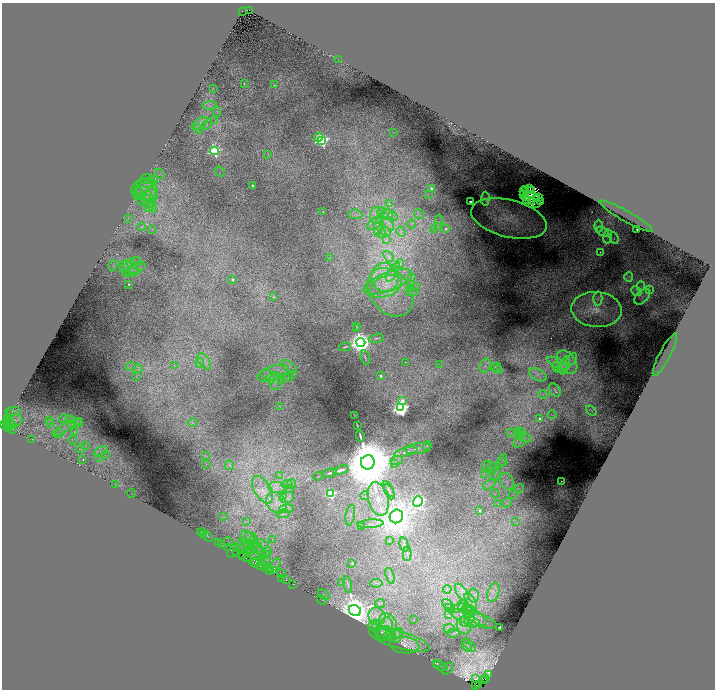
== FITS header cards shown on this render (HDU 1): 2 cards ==
NAXIS1  =                 1425
NAXIS2  =                 1375

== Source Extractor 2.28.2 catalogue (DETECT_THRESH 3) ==
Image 1425 x 1375 px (HDU 1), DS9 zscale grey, zoomed out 1/2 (1 PNG px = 2 x 2 image px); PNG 717 x 692 px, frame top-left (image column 1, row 1374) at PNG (2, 3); each listed source drawn as its Kron ellipse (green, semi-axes under 4 px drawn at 4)
Background 0.272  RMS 0.013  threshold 0.0403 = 3 sigma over >= 5 px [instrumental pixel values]
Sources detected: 387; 50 cannot appear on this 1/2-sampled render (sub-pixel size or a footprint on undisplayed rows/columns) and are neither listed nor drawn; the other 337 listed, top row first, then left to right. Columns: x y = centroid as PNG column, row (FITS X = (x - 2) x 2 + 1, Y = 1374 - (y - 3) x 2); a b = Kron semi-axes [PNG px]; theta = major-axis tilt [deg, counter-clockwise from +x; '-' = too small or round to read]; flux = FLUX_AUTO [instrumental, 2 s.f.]
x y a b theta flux
249 10 2 1 - 180
242 11 3 1 - 20
338 60 2 2 - 1.1
244 83 2 2 - 1.8
274 85 2 2 - 2.7
213 88 3 2 - 1
210 105 7 3 6 6
217 112 5 3 - 2.2
215 120 3 2 - 1.5
200 123 9 4 36 13
207 125 6 4 36 5.7
198 129 5 2 - 3.7
393 132 3 2 - 1.6
318 137 4 3 - 36
322 140 4 3 - 680
214 151 4 4 - 470
268 155 3 2 - 1.7
220 172 5 1 - 1.4
160 174 5 2 - 2.2
146 179 7 5 19 6.2
152 180 6 3 4 6.4
147 183 9 4 1 9.2
253 185 2 2 - 8.6
141 187 11 7 25 14
529 188 3 2 - 0.82
431 189 3 3 - 16
147 190 12 10 -55 37
525 190 2 1 - 2.3
532 190 2 1 - 2.3
138 192 7 3 74 4
523 192 2 1 - 5.5
140 194 6 3 -68 6.8
531 194 3 2 - 3.8
149 195 7 6 - 16
428 195 3 3 - 2.2
524 195 2 1 - 0.97
539 197 2 1 - 2.1
525 198 2 1 - 1.6
536 198 2 1 - 3
485 199 7 4 87 5.8
144 200 7 6 - 17
526 200 3 1 - 0.56
470 201 2 2 - 27
531 201 2 1 - 0.92
151 202 11 4 -71 18
540 202 2 1 - 0.54
148 203 6 4 -16 8
537 203 2 1 - 1.6
389 204 4 3 - 4.4
149 206 6 3 38 5.1
323 212 2 1 - 1.5
382 212 4 3 - 4.5
355 214 7 5 -6 7.6
387 214 6 5 - 9.7
419 214 5 3 - 3.8
376 215 8 6 89 16
393 216 5 2 - 2.4
626 216 30 5 -29 24
128 218 3 2 - 1.3
509 219 39 18 -14 95
439 222 7 1 90 2.6
375 223 9 5 39 14
388 224 7 3 -53 7.2
412 224 4 2 - 2.1
599 226 6 4 89 6.1
142 227 4 3 - 3.3
378 227 9 3 79 7.9
438 227 3 3 - 3.6
153 229 3 2 - 1.8
434 229 4 2 - 2.2
446 229 4 3 - 5.9
637 229 2 2 - 7.9
401 231 5 4 - 5.9
385 232 6 4 -32 7.5
603 232 6 3 -30 5.3
382 234 4 2 - 2.2
608 236 7 4 79 7.4
614 238 6 3 -69 4.7
386 239 4 2 - 2.6
600 252 3 2 - 2
389 256 6 3 -48 4.9
330 258 2 2 - 1.2
137 261 5 2 - 3.3
131 262 4 2 - 2.4
400 264 5 1 - 1.7
113 266 6 2 75 2.2
129 267 10 4 -25 17
124 268 5 2 - 3.2
136 269 10 5 25 19
393 272 11 4 60 14
131 273 8 4 7 11
385 277 14 14 - 59
411 277 4 3 - 2.9
629 277 5 4 - 3.8
233 280 2 2 - 8.5
388 282 26 9 21 62
129 284 2 2 - 7.2
386 286 17 10 23 50
417 286 4 2 - 3.2
641 286 4 2 - 3
410 288 3 2 - 2.3
649 290 4 4 - 5
636 291 5 3 - 4.1
390 292 27 20 -50 130
412 292 6 3 1 6.2
274 297 4 3 - 3.5
642 297 9 6 42 12
598 299 7 4 -88 7.1
596 309 25 17 -5 74
356 326 3 2 - 1.3
357 328 3 2 - 1.8
376 338 7 2 14 3.9
361 342 4 4 - 4000
345 347 6 2 12 3.8
665 355 23 5 62 41
365 358 7 2 -75 3.7
571 360 7 4 59 7.4
204 361 9 5 -58 14
405 362 2 1 - 0.79
567 362 13 8 -53 32
200 363 5 3 - 4.8
557 363 11 4 -24 19
439 364 3 2 - 1.5
565 365 9 4 76 13
175 366 4 2 - 1.9
289 366 9 4 -36 12
485 366 7 5 71 9.8
557 366 5 4 - 6.7
130 367 5 3 - 4
496 367 5 2 - 2.6
138 369 4 3 - 4.9
498 369 5 2 - 2.3
561 369 7 3 8 9.2
273 373 16 7 18 36
292 374 3 2 - 1.4
538 375 10 5 -27 13
269 376 9 4 -21 14
381 376 2 2 - 10
136 377 3 2 - 0.75
288 377 5 2 - 1.7
270 379 5 4 - 6.6
281 379 5 3 - 5.3
276 381 9 6 83 17
555 390 7 5 -56 7.2
543 394 4 4 - 4.8
402 401 4 3 - 28
280 406 3 2 - 1.4
401 408 4 4 - 1500
13 411 7 3 -2 4.3
591 411 6 2 -39 2.1
11 414 4 3 - 2.1
354 415 3 1 - 0.87
552 415 5 2 - 2.6
7 418 2 1 - 13
63 418 4 4 - 4.8
539 419 3 3 - 8.1
16 420 7 6 - 11
50 420 3 2 - 2.3
71 420 5 4 - 6
80 421 4 3 - 2.3
6 422 4 2 - 120
8 422 2 1 - 27
50 423 3 2 - 2
78 423 5 2 - 3.9
193 423 5 2 - 2.1
8 424 3 2 - 74
72 424 4 3 - 4
5 425 3 1 - 27
12 425 4 3 - 1.9
357 425 4 1 - 2.2
8 428 3 2 - 9.3
10 428 2 2 - 21
65 428 12 3 36 10
13 429 2 1 - 50
517 431 3 2 - 2.4
74 432 3 3 - 3.4
521 432 5 2 - 2.3
511 433 3 3 - 2.6
58 434 5 4 - 6.4
360 436 6 2 -74 6.8
518 436 4 2 - 2.5
525 437 7 4 -24 11
32 440 2 1 - 0.78
73 440 4 2 - 2
519 442 7 4 24 8.9
85 445 3 3 - 2.1
427 446 5 4 - 3.7
418 448 13 5 7 14
80 449 5 2 - 2.5
101 451 7 4 26 9.7
406 452 12 4 15 12
105 455 3 2 - 2.2
206 456 3 3 - 2.7
83 459 2 2 - 2
99 459 3 2 - 1.6
397 460 6 4 14 6.4
502 461 7 1 62 2.9
368 462 7 7 - 36000
504 462 3 2 - 2.1
206 464 4 2 - 1.9
394 464 4 2 - 2.8
230 465 5 3 - 4.1
487 467 6 3 -80 3.8
492 468 6 1 -75 3.1
341 470 8 2 16 11
330 473 7 2 13 4.4
484 473 3 3 - 2.3
495 474 7 3 83 7.3
280 476 3 2 - 1.9
318 476 4 2 - 1.7
507 481 9 6 -60 16
561 481 2 1 - 1.4
292 484 5 2 - 3.2
489 484 7 3 34 5.7
115 485 3 2 - 1.6
287 485 6 3 1 5.7
277 487 9 5 -7 15
290 488 3 2 - 0.92
388 489 9 4 -60 12
519 489 5 3 - 3.6
263 490 15 8 -59 30
389 492 8 3 -64 8.1
132 493 4 1 - 1
331 494 3 3 - 360
495 494 4 2 - 1.3
513 494 5 2 - 3
282 495 4 2 - 3.3
365 495 4 2 - 2.6
287 497 7 5 17 11
378 499 17 10 -76 53
418 501 5 5 - 920
507 502 6 3 39 5.6
276 503 12 9 -51 34
498 504 4 3 - 3.3
287 509 7 3 2 5.5
480 511 3 3 - 6.6
283 514 6 3 8 4
350 515 10 4 79 8.1
396 516 7 6 - 6900
224 517 3 2 - 1.5
247 521 3 2 - 1.4
516 522 4 3 - 3.7
370 524 13 4 4 11
361 527 3 2 - 1
201 532 4 3 - 2.3
204 534 4 3 - 2.2
208 536 6 2 -52 1.6
250 537 6 3 -42 6.5
272 539 3 2 - 1.4
248 540 10 7 -65 21
390 541 4 2 - 1.5
218 542 2 2 - 7.2
228 542 5 2 - 1.9
253 543 10 4 88 12
262 544 7 4 -22 8.3
404 544 7 3 -76 5.2
222 545 4 1 - 12
242 545 8 5 41 14
249 547 8 6 -64 16
228 548 2 1 - 30
243 548 8 4 21 11
260 550 10 4 -46 14
233 551 8 4 54 12
255 551 9 7 59 21
267 552 4 2 - 2
237 553 2 1 - 7.3
407 553 7 3 87 5.3
264 554 6 2 0 4.1
243 556 3 1 - 63
247 558 4 3 - 110
267 560 3 2 - 1.8
256 562 4 2 - 110
261 562 2 1 - 30
254 563 6 3 -38 72
352 563 2 2 - 7.7
276 564 6 3 57 6.1
260 566 2 2 - 230
266 569 3 1 - 75
268 569 3 1 - 47
269 571 3 2 - 98
274 571 3 2 - 9.8
281 574 5 2 - 1.4
390 576 8 4 -71 6.7
282 578 4 1 - 23
286 580 3 2 - 28
342 583 3 2 - 1.4
376 583 6 2 8 2.8
293 584 2 1 - 35
348 584 9 2 -78 3.1
447 589 4 3 - 3.4
462 592 10 5 -57 12
493 593 10 5 72 14
324 595 6 4 -37 6.4
474 596 7 5 88 10
322 600 5 2 - 1.6
471 601 9 3 -55 9.6
380 603 5 3 - 2.7
447 604 6 2 -32 3.6
460 606 8 4 41 9.8
449 607 3 3 - 3.3
463 608 4 1 - 1.9
355 610 6 5 - 7000
468 610 6 1 -31 2.9
471 610 5 4 - 6.8
448 615 3 2 - 1.5
377 616 9 8 - 23
474 616 14 6 -36 26
468 619 8 5 47 18
473 619 24 6 -17 41
414 620 2 1 - 0.79
388 622 10 7 -44 24
472 622 8 5 -13 13
373 625 4 3 - 3.5
376 626 7 2 -70 5.3
464 626 9 7 -72 20
500 627 2 2 - 49
385 628 12 7 75 23
449 629 6 3 -5 5.7
381 632 7 4 -16 5.8
399 633 5 3 - 4.9
453 633 7 3 -5 3.6
385 634 9 7 2 10
388 635 4 4 - 4.2
397 636 7 4 83 8.6
399 640 31 8 -16 28
404 645 15 8 -7 10
469 645 8 3 -43 6.4
467 647 5 4 - 6.1
437 664 4 2 - 1.8
440 666 7 2 -27 3.9
447 669 6 5 - 4.9
489 675 2 2 - 73
475 679 4 3 - 57
485 679 2 1 - 33
484 680 3 1 - 210
476 685 2 1 - 45
478 685 2 1 - 87
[50 sub-pixel or undisplayed-footprint detections neither listed nor drawn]